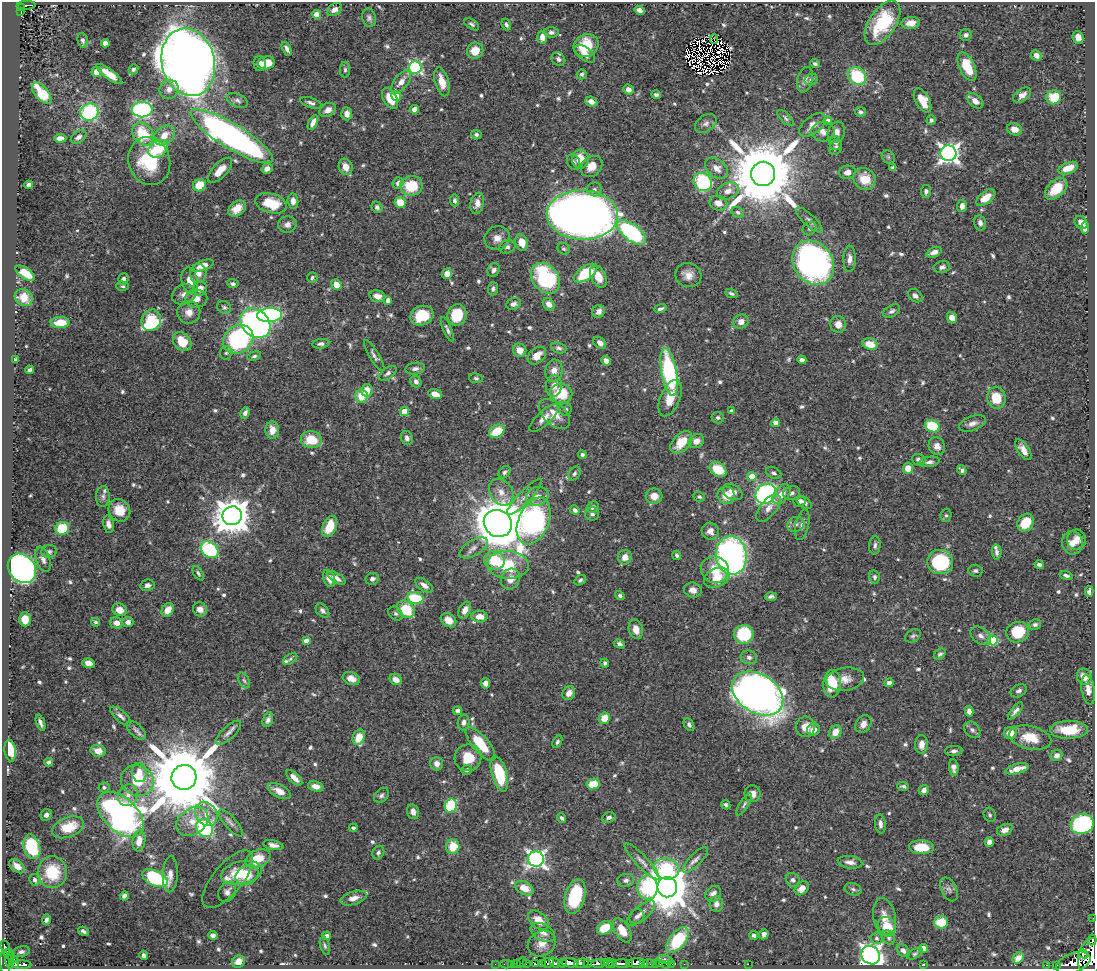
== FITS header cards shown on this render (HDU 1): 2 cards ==
NAXIS1  =                 1093
NAXIS2  =                  967

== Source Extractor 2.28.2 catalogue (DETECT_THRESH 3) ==
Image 1093 x 967 px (HDU 1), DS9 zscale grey, 1 PNG px = 1 image px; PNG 1097 x 971 px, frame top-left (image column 1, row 967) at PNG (2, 2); each listed source drawn as its Kron ellipse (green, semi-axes under 4 px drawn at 4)
Background 0.611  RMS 0.014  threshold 0.0424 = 3 sigma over >= 5 px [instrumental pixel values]
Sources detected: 702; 6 with non-positive FLUX_AUTO (blend fragments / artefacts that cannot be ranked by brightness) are neither listed nor drawn; of the other 696, the 500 brightest by FLUX_AUTO listed and drawn (196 fainter detections omitted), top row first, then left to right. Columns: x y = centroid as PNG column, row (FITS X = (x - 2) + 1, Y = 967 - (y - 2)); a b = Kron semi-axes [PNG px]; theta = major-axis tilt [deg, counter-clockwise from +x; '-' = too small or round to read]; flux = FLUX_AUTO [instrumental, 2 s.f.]
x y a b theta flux
26 5 9 3 3 72
22 7 4 3 - 67
334 10 8 5 33 5.3
639 10 5 4 - 5.5
21 12 2 2 - 7.8
317 14 4 4 - 15
369 18 9 6 -78 2.9
882 23 25 13 56 49
911 23 9 6 5 10
472 24 9 4 -35 2.3
506 25 6 4 -66 2.4
551 32 7 5 -2 2.6
966 35 6 6 - 2.7
542 37 6 5 - 6.6
1078 37 6 5 - 6.4
714 39 5 2 - 2.9
83 40 8 5 -75 2.7
105 43 4 4 - 10
586 46 13 11 29 30
287 49 7 4 -64 3.6
475 51 8 8 - 15
585 54 12 6 -38 7.4
1036 55 5 5 - 6
558 59 7 6 - 3.5
188 62 34 26 -76 1800
267 63 8 6 12 15
260 64 7 6 - 5.6
815 64 5 3 - 2.1
415 67 6 6 - 170
967 67 15 7 -65 31
133 69 5 4 - 2.1
345 70 8 5 90 2
96 72 5 5 - 6.2
109 74 16 5 -35 11
582 74 5 5 - 2.5
857 76 10 8 -46 51
811 79 7 5 28 2.6
805 80 13 7 75 5.3
401 82 13 7 52 8.8
442 82 15 6 -74 14
169 89 10 9 - 7.2
628 89 5 5 - 6.5
42 93 13 6 -49 36
656 95 4 4 - 2.1
1022 95 10 6 34 5.5
396 96 5 5 - 14
1054 97 7 7 - 25
390 99 11 7 -60 19
237 100 11 6 -23 3.6
923 100 13 7 -62 15
975 101 9 6 -40 7.6
591 102 6 4 -23 7.1
311 103 11 5 -19 3.2
414 109 4 4 - 12
142 110 10 7 -3 210
328 110 9 6 30 6.9
89 112 9 8 - 89
860 112 5 4 - 2.1
347 114 6 5 - 5.4
786 118 10 5 -46 2.5
931 120 5 4 - 2.1
828 121 4 4 - 8.1
313 123 8 4 64 5.7
706 123 12 8 33 4.7
812 125 15 8 39 7.9
1014 129 7 6 - 6.9
823 132 12 9 -4 7.6
836 132 11 8 68 6.9
143 134 12 9 -49 38
164 135 12 8 41 13
476 135 5 4 - 2.4
232 136 48 12 -31 500
78 137 9 5 35 3.8
60 138 6 4 4 6.1
835 143 7 6 - 2.6
836 148 8 6 62 2.9
158 149 11 8 34 38
948 153 8 8 - 500
888 157 7 6 - 2.1
580 159 9 8 - 15
149 161 24 20 -74 53
574 162 8 6 -65 2.6
592 166 12 9 42 11
346 167 8 6 -69 8.9
716 168 13 9 -39 8.9
893 168 4 3 - 2.2
1068 168 10 5 21 15
267 169 6 5 - 5.3
220 170 16 7 47 12
847 172 8 6 10 6.5
763 174 12 12 - 12000
864 179 11 10 - 19
703 182 9 8 - 76
398 183 6 5 - 4.2
29 185 4 4 - 3.8
199 185 6 6 - 20
411 186 11 10 - 29
594 189 7 7 - 3.1
1056 189 13 8 43 25
728 191 11 8 23 7.3
926 191 6 5 - 2.7
986 198 11 6 38 14
455 200 6 4 -83 2.4
293 201 7 5 -84 4.7
400 202 5 5 - 20
271 203 16 9 -15 27
477 203 11 6 78 6.1
718 203 9 7 -19 8
962 206 6 5 - 5.9
377 207 6 5 - 2.8
237 209 10 7 40 11
738 212 6 5 - 2.2
582 215 35 24 -1 1500
809 220 17 6 -43 4.1
1081 222 7 5 -46 6.8
980 223 8 6 -76 3.6
287 225 9 8 - 4.8
1085 228 6 4 84 5.2
809 229 7 6 - 2.6
631 232 17 8 -38 130
497 238 13 11 27 8.3
522 243 8 6 -70 11
507 247 8 6 24 3.2
564 249 6 5 - 1.9
934 252 8 5 23 5
850 259 13 6 88 5.7
813 263 23 19 -55 320
203 265 11 5 21 9.2
942 267 8 6 15 3.6
494 270 7 6 - 3.4
25 273 11 5 -33 16
198 273 10 8 84 8.1
447 273 6 4 68 9.3
586 273 13 6 34 48
688 275 13 12 - 9.4
598 276 12 7 -64 15
312 278 5 5 - 1.9
545 278 17 13 -52 100
123 279 6 5 - 3.5
190 281 13 8 -77 12
233 284 5 4 - 2.6
336 285 5 5 - 11
123 286 6 4 -2 1.9
200 288 7 7 - 8.5
493 289 6 5 - 2.3
731 293 6 4 -22 2.3
184 294 12 9 23 6.8
377 296 8 5 -16 6
915 296 8 6 -39 4.3
24 297 9 8 - 9.6
196 299 11 9 1 8.5
388 300 4 4 - 6.5
513 304 8 5 21 3.7
549 304 7 5 -53 6.3
224 307 7 6 - 2.2
660 309 6 3 19 2.3
599 311 7 6 - 4.9
892 311 9 5 30 2.8
189 312 11 11 - 8.4
270 315 12 7 4 190
457 315 11 9 72 32
422 316 12 9 21 27
952 318 6 4 -58 8
151 320 11 9 65 97
60 322 9 5 2 18
741 322 8 7 - 7.5
255 323 16 13 -43 440
838 324 8 8 - 7.8
447 329 13 4 -67 3.1
238 339 16 13 38 110
182 342 10 8 -46 25
600 343 7 5 -39 5
321 344 8 5 6 3
870 344 7 5 -19 17
559 348 8 5 -17 2.7
520 350 7 6 - 10
226 353 7 6 - 2.2
374 355 18 5 -59 3.6
254 356 7 4 17 2.1
537 356 10 7 42 11
16 360 4 4 - 2.7
802 360 4 4 - 3.7
606 361 5 4 - 5.3
415 369 10 6 8 3.7
29 370 4 3 - 2
554 371 11 8 81 8.7
669 372 24 7 -80 130
388 373 10 5 35 3.1
476 378 7 5 -10 1.9
416 382 6 5 - 3.6
554 386 11 8 84 7.8
367 390 6 5 - 13
561 393 11 9 -12 32
435 394 7 4 -19 7.8
361 396 7 6 - 18
670 398 19 10 68 18
996 398 11 9 -80 24
565 409 6 6 - 2
404 411 4 4 - 23
731 411 3 3 - 2.8
245 413 6 4 63 3.4
555 414 18 11 -43 15
544 418 18 7 43 8.4
718 418 6 5 - 2.3
775 423 4 4 - 6.8
973 423 14 7 21 5.4
932 426 8 6 -22 48
272 430 8 7 - 11
497 431 8 6 31 27
407 438 7 6 - 3.5
311 440 10 8 -7 25
696 441 8 6 29 6.4
681 442 13 8 46 21
937 446 9 8 - 6
1023 450 12 5 -56 7.6
582 455 4 3 - 2.5
919 460 7 5 -19 3.5
929 462 10 5 8 3.3
908 468 5 5 - 15
718 469 9 6 -33 26
962 470 5 4 - 2.8
505 472 7 5 47 2.2
574 473 7 5 56 2.4
774 473 8 5 -25 2.6
752 476 5 4 - 14
501 492 14 11 -54 10
733 492 10 7 -28 7.1
792 493 9 6 20 3.3
766 494 11 9 42 210
782 494 11 7 51 11
726 495 9 8 - 14
103 496 10 7 87 3.4
537 496 11 9 22 8.1
654 496 8 7 - 9.2
524 497 24 6 46 6.9
699 497 6 5 - 2
799 501 6 5 - 3.4
805 503 8 5 -36 3.1
593 507 6 5 - 3.3
768 508 16 8 51 7.7
119 510 12 10 -49 17
575 510 5 4 - 3.1
592 514 7 6 - 3.2
946 515 7 5 74 1.9
232 516 10 9 - 2300
534 521 25 15 67 310
1026 522 9 7 52 27
498 523 14 13 - 3300
108 524 8 5 -78 5
796 524 9 7 23 4.1
802 525 15 6 77 5.2
330 526 11 6 66 25
62 528 7 6 - 35
710 531 8 8 - 5.7
1076 540 10 9 - 8.7
1072 543 12 10 -82 8.8
875 545 9 5 84 3.1
473 548 16 7 31 6.7
210 550 10 7 -38 87
49 552 8 6 11 2.5
997 552 7 4 -88 3
677 555 4 3 - 2.2
731 555 19 15 -82 360
625 557 7 7 - 7.9
43 559 13 7 -71 4.7
494 560 10 9 - 32
940 562 13 12 - 82
508 565 21 14 -3 47
1039 565 5 3 - 2.8
22 568 16 13 -51 380
715 570 14 13 - 18
975 571 7 6 - 2.5
198 573 8 4 -60 2.1
1066 575 7 4 -18 2.7
874 577 7 5 -78 2.3
336 578 10 5 -32 6.2
717 578 13 9 25 15
329 579 9 5 -68 7.6
372 579 7 6 - 3.4
511 579 11 9 62 9.5
580 580 6 4 33 2
147 585 7 5 12 3.7
424 585 10 5 -36 5.4
693 590 9 7 -15 6.5
1089 591 5 3 - 3.2
620 596 5 4 - 2
771 596 6 4 3 2.8
415 598 8 5 -14 49
200 609 7 6 - 6.6
406 609 10 7 -42 34
120 610 7 6 - 12
168 610 7 5 58 12
465 610 9 5 63 7.1
322 611 8 5 -50 3.3
396 614 8 6 -42 2.7
479 616 8 6 -5 9
25 619 7 6 - 12
448 620 8 6 -34 12
95 622 4 4 - 2
128 622 5 5 - 5.3
117 623 6 5 - 7.4
1035 624 6 5 - 2.5
636 629 10 7 -73 10
1018 632 11 10 - 35
744 634 10 9 - 62
913 636 8 6 33 2.2
981 636 11 7 -36 4.8
993 640 5 5 - 45
306 641 4 4 - 5.4
619 644 6 4 -28 3.1
940 654 7 4 35 2.2
749 657 8 6 -16 3.4
290 659 8 4 33 1.9
88 663 6 5 - 7.5
605 663 4 4 - 2
1084 677 8 7 - 12
351 678 9 6 -22 6.7
845 679 19 11 9 11
396 680 6 5 - 6.9
244 681 8 5 -62 2.4
485 683 5 4 - 4.8
889 683 4 4 - 4
832 684 13 8 88 27
1088 690 15 6 -81 7.3
1019 691 8 6 28 3.1
569 693 7 6 - 7.5
758 694 28 19 -32 870
457 710 4 4 - 3.2
969 711 5 4 - 5.2
1015 711 10 4 51 3.6
121 716 13 5 -41 4
604 718 6 5 - 16
268 720 8 5 70 3.8
463 722 8 5 80 4.1
41 723 8 3 -70 3.4
863 724 9 7 56 5.6
689 725 7 5 -62 2.7
805 727 10 9 - 12
136 730 11 6 -44 3.1
813 730 6 6 - 5.4
972 730 9 7 -48 3.5
1069 730 19 9 1 31
835 732 7 6 - 11
228 733 16 6 43 5.2
1010 733 6 6 - 13
359 737 8 6 66 16
1030 738 21 11 -13 22
557 742 7 4 63 2.2
480 744 21 8 -50 35
921 744 9 6 87 7.4
10 751 11 5 -82 32
98 751 7 6 - 8.7
954 751 9 5 4 2.9
1057 755 6 5 - 4.3
468 758 13 13 - 21
49 762 4 4 - 3.2
437 764 7 6 - 6.2
954 768 8 5 -83 5.1
1017 769 12 5 15 11
467 770 5 5 - 3.6
139 772 9 7 -84 9.2
499 774 18 7 -74 52
184 777 12 12 - 15000
294 778 10 5 -43 7.6
137 781 17 15 -26 31
593 784 6 5 - 23
316 786 8 5 -13 7.8
903 786 6 4 -2 2.1
104 787 5 5 - 2
924 790 5 5 - 5.3
279 791 12 6 -27 10
753 794 8 8 - 6.7
128 795 11 9 63 7.3
381 795 8 6 45 2.8
744 804 13 4 58 2.3
726 805 5 3 - 2
451 806 7 6 - 59
413 812 7 5 -76 5.1
206 814 13 10 -56 9.7
46 815 6 5 - 3.6
121 815 28 16 -44 600
990 815 7 6 - 2
609 817 7 5 18 2.9
562 818 5 3 - 1.9
192 821 17 13 35 17
231 823 17 6 -49 4.4
880 824 9 5 -85 4.1
1082 824 12 9 17 140
68 827 17 10 21 25
205 828 9 8 - 110
353 828 4 3 - 2.3
1005 830 8 5 24 6.3
139 841 10 6 82 11
989 842 5 4 - 4.8
273 845 10 5 -11 4.5
453 846 7 7 - 20
32 847 12 8 -74 64
921 847 12 7 -2 24
378 852 7 5 60 2.5
258 859 13 8 21 22
536 859 8 7 - 360
695 860 16 6 46 5.3
642 861 24 6 -46 6.9
850 862 12 6 -7 6.1
17 866 9 5 -39 9.6
666 869 13 10 -13 69
52 872 16 14 -86 40
241 873 21 11 12 27
170 874 18 7 88 6
247 875 12 9 28 19
155 878 14 7 -26 74
228 879 35 14 50 12
35 880 6 5 - 3.5
626 880 8 6 10 3.7
793 880 7 6 - 3.4
667 887 10 9 - 4300
524 888 10 6 -27 14
647 888 12 10 90 72
802 888 8 6 44 8.8
853 889 8 6 -20 2.5
949 889 13 7 -63 4.1
227 892 11 8 58 5
713 894 9 7 47 4.5
124 896 5 4 - 3.4
575 896 18 10 74 66
354 898 13 6 17 7
716 904 8 7 - 5.3
641 913 17 7 40 6.3
637 916 8 7 - 3.2
885 917 19 11 -80 13
1093 918 2 2 - 7
46 920 5 3 - 2.5
538 920 12 7 -38 14
941 922 7 6 - 25
887 926 10 8 -47 19
605 928 8 6 31 27
622 930 13 7 -58 18
83 931 5 3 - 2.4
543 932 13 8 -28 7.3
764 934 5 4 - 3.1
213 935 5 4 - 3.8
754 935 4 4 - 2.2
326 936 4 4 - 3
877 938 6 5 - 2.5
889 938 8 6 -58 2.4
678 940 15 8 51 57
1092 940 5 2 - 120
542 944 14 12 31 10
325 946 9 4 -73 2.1
5 948 8 4 -77 68
923 948 5 4 - 10
903 951 7 5 -39 3.7
21 952 9 5 11 3
9 954 6 3 -42 71
915 954 8 4 29 1.9
1083 954 5 3 - 48
144 955 4 3 - 3.2
871 955 10 8 -43 620
1090 957 18 12 79 2500
1018 958 6 4 47 4
14 959 4 3 - 30
665 959 8 3 -14 2.5
9 962 7 3 -76 63
238 962 6 6 - 9
522 962 5 2 - 6
5 963 12 4 -85 220
548 963 6 5 - 200
554 963 6 3 -44 250
563 963 4 3 - 210
570 963 8 4 -6 740
581 963 7 4 14 220
588 963 4 3 - 180
598 963 7 3 3 420
605 963 4 3 - 82
609 963 5 3 - 35
612 963 4 3 - 20
629 963 4 2 - 51
636 963 9 4 2 680
644 963 3 3 - 27
648 963 6 3 0 42
655 963 3 2 - 20
659 963 4 3 - 33
1073 963 18 9 22 1400
16 964 3 3 - 460
495 964 2 2 - 6.7
506 964 5 2 - 9.6
512 964 3 2 - 6.6
516 964 3 3 - 29
526 964 4 3 - 130
535 964 4 3 - 62
543 964 4 3 - 180
622 964 8 3 -4 430
666 964 2 2 - 8.5
672 964 2 2 - 3.1
684 964 2 2 - 8.5
748 964 2 2 - 40
22 965 10 3 0 110
923 965 3 3 - 9.7
1046 965 2 2 - 7.4
1057 965 3 2 - 31
At the frame edge (FLAGS 8, measured only in part): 2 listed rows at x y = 1093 918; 1090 957
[196 fainter detections neither listed nor drawn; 6 non-positive-flux detections neither listed nor drawn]